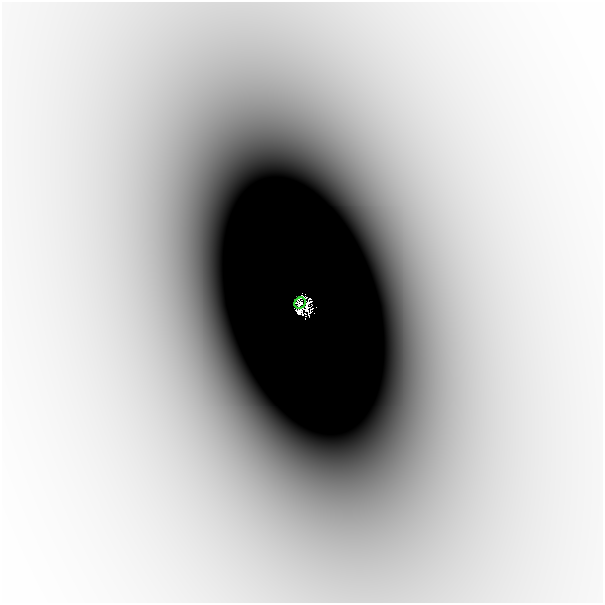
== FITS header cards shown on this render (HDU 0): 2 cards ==
NAXIS1  =                  601
NAXIS2  =                  601

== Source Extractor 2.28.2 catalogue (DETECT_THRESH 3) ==
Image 601 x 601 px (HDU 0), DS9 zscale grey, 1 PNG px = 1 image px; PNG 605 x 605 px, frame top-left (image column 1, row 601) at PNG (2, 2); each listed source drawn as its Kron ellipse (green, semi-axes under 4 px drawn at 4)
Background -7.26e-05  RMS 1.4e-05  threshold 4.25e-05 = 3 sigma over >= 5 px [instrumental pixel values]
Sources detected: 4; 3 with non-positive FLUX_AUTO (blend fragments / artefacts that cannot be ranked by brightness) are neither listed nor drawn; the other 1 listed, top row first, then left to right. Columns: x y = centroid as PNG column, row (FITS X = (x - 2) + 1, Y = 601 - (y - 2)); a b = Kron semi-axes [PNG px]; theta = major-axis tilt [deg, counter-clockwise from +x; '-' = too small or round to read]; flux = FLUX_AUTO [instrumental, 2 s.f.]
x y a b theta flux
300 303 6 5 - 0.035
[3 non-positive-flux detections neither listed nor drawn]